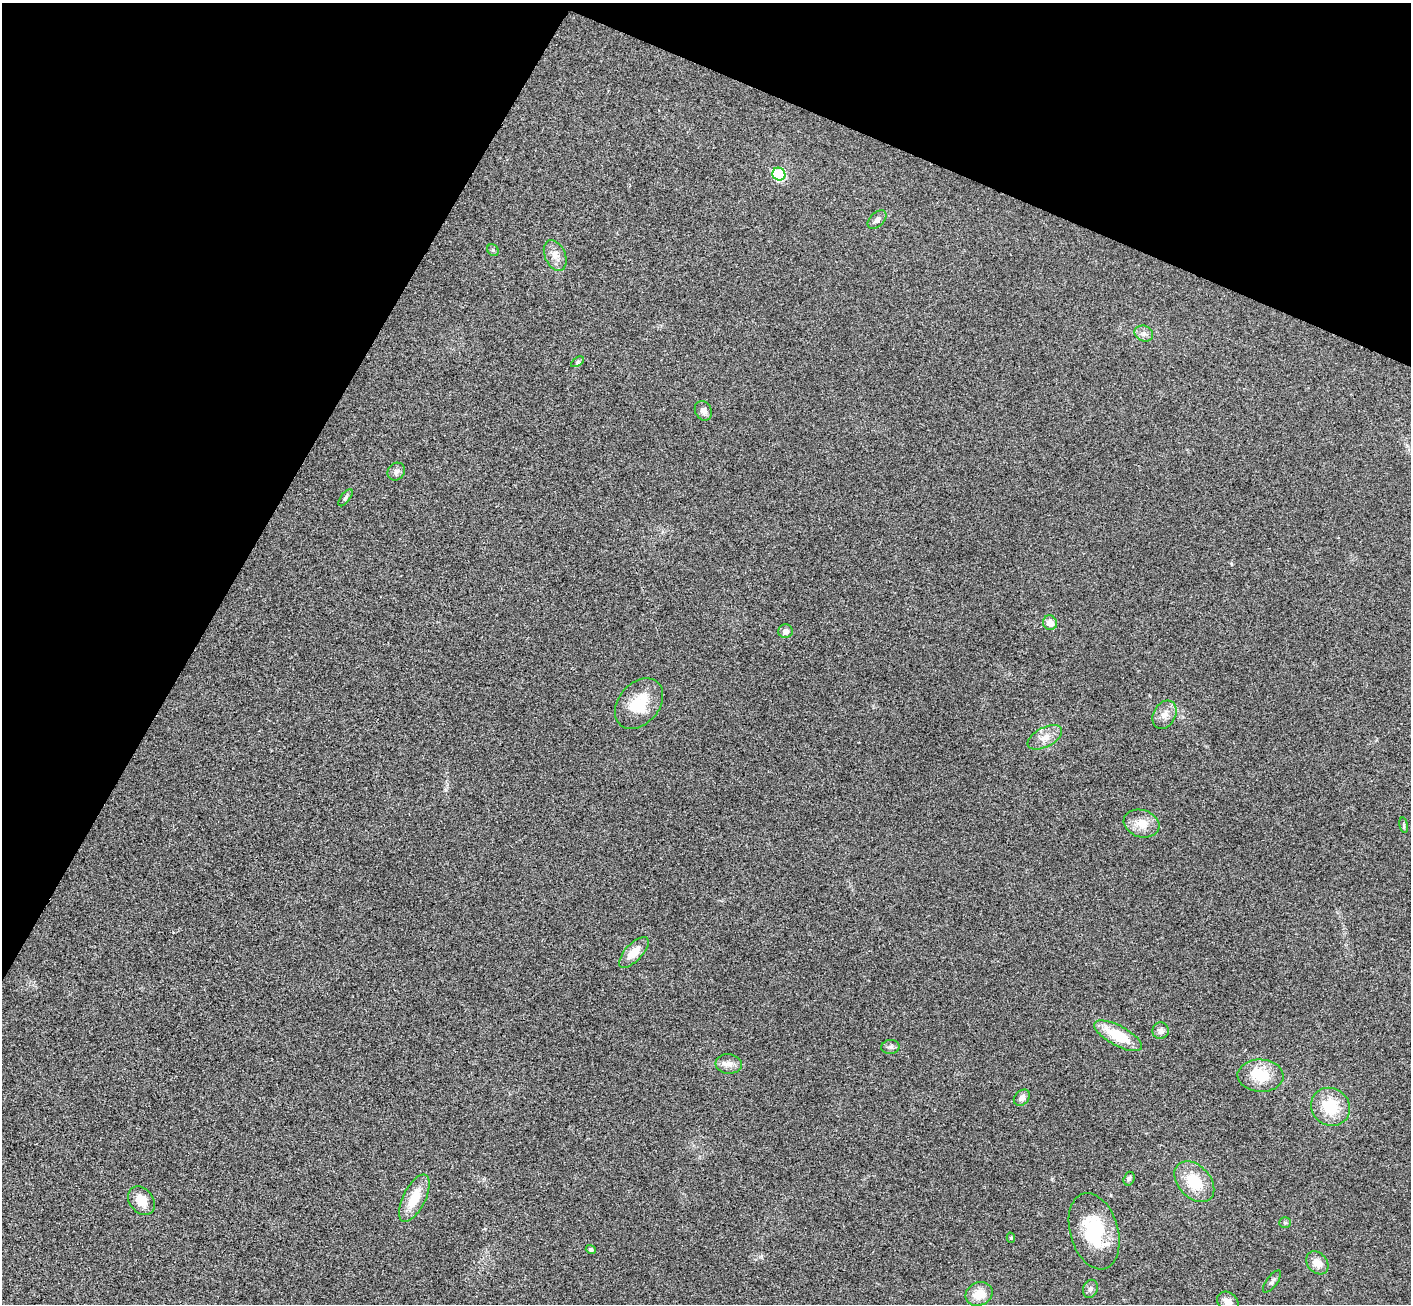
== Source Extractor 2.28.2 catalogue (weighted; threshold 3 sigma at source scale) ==
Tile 2 of 4 x 4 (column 2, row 1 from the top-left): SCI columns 1443-2851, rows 4110-5411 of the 5707 x 5742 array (HDU 1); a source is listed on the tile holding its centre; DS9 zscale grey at full resolution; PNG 1413 x 1306 px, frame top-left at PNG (2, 3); each listed source drawn as its Kron ellipse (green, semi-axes under 4 px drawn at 4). Shown black and unused: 24% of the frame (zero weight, under 3 of 4 exposures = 6% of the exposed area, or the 3 px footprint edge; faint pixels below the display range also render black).
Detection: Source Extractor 2.28.2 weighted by HDU 2 'WHT'; one run over the whole footprint, this tile lists its part. Background 0.0358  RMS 0.0065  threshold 0.0291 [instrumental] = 3 sigma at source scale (4.5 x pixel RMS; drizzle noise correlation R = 1.50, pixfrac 1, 0.05/0.05 arcsec/px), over >= 5 px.
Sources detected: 38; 1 inside a brighter listed object's ellipse — not listed separately; the other 37 listed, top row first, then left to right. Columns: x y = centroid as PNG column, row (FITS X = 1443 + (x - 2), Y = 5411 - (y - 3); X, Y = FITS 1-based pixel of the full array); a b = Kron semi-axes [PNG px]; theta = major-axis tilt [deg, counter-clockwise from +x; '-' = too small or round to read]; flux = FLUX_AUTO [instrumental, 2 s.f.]
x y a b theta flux
779 174 6 6 - 43
877 220 11 7 44 2.5
493 250 6 5 - 1.1
555 255 16 10 -66 6
1144 334 9 7 -25 2.8
577 362 7 4 33 1
703 411 10 8 -61 3.5
396 472 9 8 - 2.6
345 498 10 4 54 1.3
1050 623 7 7 - 6.4
785 631 7 7 - 3.2
639 704 28 20 50 21
1165 715 15 11 61 5.8
1045 737 19 9 27 6.5
1141 824 18 13 -17 10
1404 825 8 4 -81 0.94
634 952 19 8 46 9.2
1161 1031 8 8 - 3.1
1118 1036 27 10 -28 24
890 1047 9 7 8 1.9
729 1064 13 9 -6 4.5
1261 1076 23 16 -3 18
1022 1098 9 7 45 2.7
1331 1107 20 18 -38 23
1129 1179 7 5 72 1.4
1194 1182 23 16 -47 21
414 1198 26 11 63 15
141 1200 15 12 -51 10
1285 1223 6 5 - 1
1094 1231 39 24 -74 39
1011 1238 5 4 - 1.1
591 1249 5 4 - 1.4
1317 1263 13 9 -48 6.4
1272 1282 13 5 53 1.8
1090 1289 9 7 67 2.1
979 1294 14 11 25 11
1228 1302 12 9 -44 5.4
Isophote crosses this tile's border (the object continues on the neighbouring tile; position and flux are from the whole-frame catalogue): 1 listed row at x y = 1228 1302